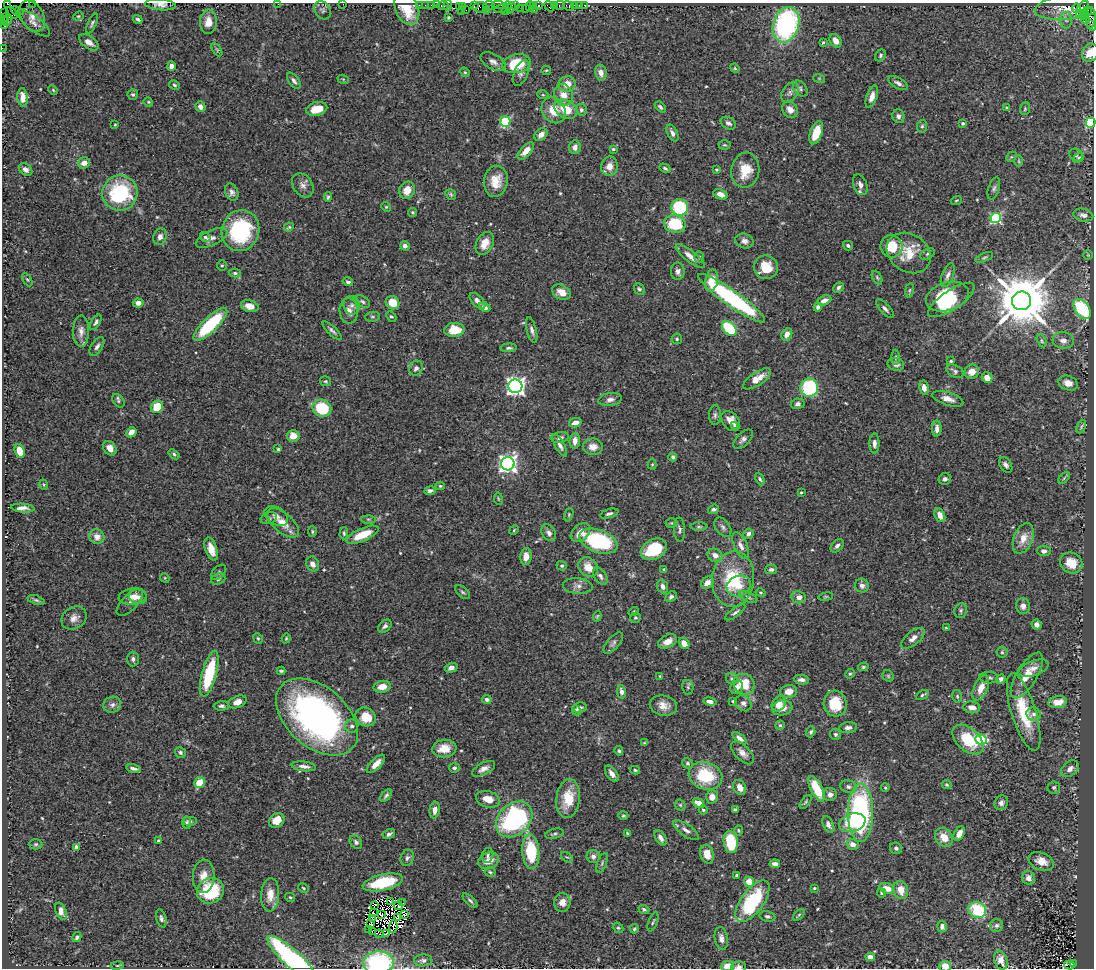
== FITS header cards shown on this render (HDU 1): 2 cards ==
NAXIS1  =                 1092
NAXIS2  =                  966

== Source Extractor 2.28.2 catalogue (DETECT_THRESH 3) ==
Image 1092 x 966 px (HDU 1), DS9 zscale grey, 1 PNG px = 1 image px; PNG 1096 x 970 px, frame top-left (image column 1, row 966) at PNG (2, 3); each listed source drawn as its Kron ellipse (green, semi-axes under 4 px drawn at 4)
Background 0.483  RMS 0.026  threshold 0.0786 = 3 sigma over >= 5 px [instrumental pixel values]
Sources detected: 547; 4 with non-positive FLUX_AUTO (blend fragments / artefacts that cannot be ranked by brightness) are neither listed nor drawn; of the other 543, the 500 brightest by FLUX_AUTO listed and drawn (43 fainter detections omitted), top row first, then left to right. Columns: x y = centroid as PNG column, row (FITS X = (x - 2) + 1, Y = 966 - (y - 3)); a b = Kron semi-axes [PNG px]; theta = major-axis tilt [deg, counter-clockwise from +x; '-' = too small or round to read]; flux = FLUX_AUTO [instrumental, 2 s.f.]
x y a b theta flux
33 3 2 2 - 2.2
7 4 3 2 - 59
278 4 2 2 - 2.7
343 4 2 2 - 20
160 5 15 5 -4 8.2
419 5 2 2 - 7.2
425 5 2 2 - 8.1
432 5 3 2 - 25
436 5 2 2 - 9.3
443 5 6 3 0 38
489 5 6 3 9 32
498 5 6 2 1 62
508 5 4 4 - 52
516 5 3 3 - 18
533 5 3 2 - 17
539 5 3 3 - 21
554 5 3 2 - 10
560 5 5 3 - 42
574 5 3 3 - 28
579 5 3 2 - 4.4
585 5 3 3 - 31
448 6 5 3 - 20
459 6 4 3 - 39
474 6 4 2 - 19
530 6 5 2 - 12
549 6 5 4 - 21
569 6 6 3 -30 21
463 7 4 3 - 7.1
481 7 7 5 -7 93
1069 7 35 12 6 36
1083 7 7 3 48 74
407 8 17 11 -67 53
501 8 8 3 12 20
511 8 6 3 58 23
521 8 2 2 - 4.6
525 8 2 2 - 12
1076 8 5 3 - 19
322 10 10 7 -56 4.7
466 10 2 2 - 10
486 10 2 2 - 18
534 10 3 2 - 1.9
1088 10 4 3 - 37
17 11 6 2 -22 21
462 11 2 2 - 6.5
505 11 3 2 - 32
4 13 2 2 - 3.5
12 13 7 3 -43 210
1080 13 3 2 - 15
1084 14 5 4 - 27
32 16 16 11 -62 12
78 16 5 4 - 2.3
448 17 3 3 - 2.2
4 18 3 2 - 7.8
1091 18 10 5 90 160
138 19 5 3 - 4
1085 19 5 2 - 7.7
7 20 6 3 67 11
1066 20 8 6 -87 6.1
3 21 3 2 - 19
208 22 12 8 87 17
33 23 20 7 -38 11
92 24 11 4 66 3.9
786 25 18 13 72 290
1092 25 5 3 - 60
5 26 3 2 - 22
836 41 7 5 -58 13
89 42 11 6 -36 11
823 42 3 2 - 1.9
2 48 2 2 - 5.5
217 50 8 3 -59 2.4
1090 53 9 8 - 27
881 55 6 5 - 3.3
493 62 13 7 -29 9.5
516 64 14 9 11 68
171 66 5 4 - 8.6
735 68 5 4 - 1.8
546 70 5 4 - 2.1
465 72 5 4 - 2.1
521 73 13 7 67 8.4
601 73 8 5 -78 11
819 78 6 4 -19 2.1
343 79 6 3 -18 1.9
294 81 9 5 -54 5.8
898 83 11 5 -27 7
567 84 8 7 - 20
174 85 6 4 -27 2.5
800 89 9 6 -54 4.5
53 90 5 3 - 1.8
790 92 11 7 54 8.1
133 95 5 5 - 3.5
543 95 5 3 - 1.8
563 95 11 9 -69 20
23 97 9 5 -85 16
872 97 11 5 72 11
148 102 5 4 - 1.9
200 107 5 5 - 8.9
660 107 6 4 -48 3.9
1006 107 4 3 - 1.8
317 109 10 7 13 28
566 109 12 8 -27 39
1025 109 6 4 70 2.1
554 110 14 11 -57 33
581 110 6 5 - 4.3
790 110 9 7 -50 14
898 116 7 6 - 6.2
505 122 5 5 - 130
728 123 8 6 -29 6.9
963 123 3 3 - 2.7
1090 123 5 5 - 120
115 125 3 2 - 1.7
922 126 6 5 - 3
672 133 9 5 -64 6.9
816 133 12 6 70 37
541 135 7 5 43 11
725 145 6 5 - 2.8
575 147 7 6 - 9.7
613 149 4 3 - 2.3
526 151 11 5 46 17
1076 155 7 6 - 4.1
1011 157 6 4 43 2.3
1079 158 6 4 36 2.5
1019 161 6 4 -90 2.1
84 163 6 5 - 12
609 166 10 8 78 16
665 168 6 3 -29 3.2
25 169 7 5 -36 7.6
716 169 3 3 - 2.8
745 170 18 14 81 39
496 181 16 12 81 31
303 185 13 9 -57 10
860 185 11 6 -70 8.2
994 188 11 5 72 5.1
407 190 9 7 67 21
232 192 9 6 -68 7
120 193 18 17 - 150
451 194 6 5 - 2.7
720 194 7 5 -23 13
328 197 4 3 - 2.3
956 200 6 3 20 1.8
386 207 5 4 - 2.2
680 207 8 8 - 110
413 212 5 4 - 2.3
1083 215 10 6 -12 6.9
996 218 5 5 - 210
675 224 11 9 -13 82
289 227 5 4 - 2.6
240 231 21 18 69 160
160 237 8 6 71 8.3
205 237 5 4 - 3.3
211 238 17 7 25 11
744 241 9 7 -20 8.5
485 243 12 8 64 21
405 246 5 4 - 6.5
848 246 5 4 - 3.6
891 246 11 11 - 44
909 253 23 18 -34 45
927 254 8 5 28 3
1088 255 4 4 - 1.7
690 256 18 5 -38 14
699 257 5 4 - 3
984 257 9 4 23 3.2
222 265 5 4 - 2.8
766 267 12 12 - 35
678 271 8 7 - 7.2
235 273 6 4 -14 3.3
948 275 12 5 69 7.8
877 277 7 4 -63 2.7
27 279 7 4 -61 2.6
712 280 11 6 78 24
348 282 5 4 - 4.1
838 287 5 4 - 4.3
639 289 6 5 - 3.7
909 290 7 4 81 2.7
561 292 10 7 -28 19
947 297 22 14 18 110
732 298 40 8 -35 280
824 300 7 4 22 9.3
951 300 27 9 34 72
477 301 10 5 -47 8.4
1021 301 9 9 - 13000
362 302 8 5 -32 4.1
138 303 5 4 - 8.9
393 303 7 6 - 32
352 305 9 8 - 9.1
250 306 9 5 -15 15
484 307 6 4 -26 7.7
818 307 4 4 - 5.2
885 309 12 5 -46 6.5
1082 309 11 7 -55 150
349 311 13 9 -88 13
391 316 6 4 -44 2.8
372 317 7 5 5 3.4
96 322 8 4 58 4.7
210 324 22 7 45 130
729 328 9 6 -46 100
454 330 10 7 2 41
532 330 13 5 -76 6.9
81 331 16 8 89 12
332 331 12 4 -44 5.3
787 334 6 5 - 13
677 339 5 5 - 2.7
1063 340 11 8 -6 11
1042 341 7 4 -61 2.9
97 346 10 5 57 6.5
509 348 8 4 3 3.6
896 357 7 3 89 2.7
951 361 3 3 - 2.1
896 364 8 6 -15 7.8
416 368 8 6 54 7.1
955 371 9 6 -31 5.4
972 372 7 7 - 17
987 378 5 5 - 16
757 379 16 6 33 27
325 381 5 5 - 2.5
1068 383 10 7 -21 15
515 386 7 7 - 840
809 388 9 9 - 130
924 388 7 5 -80 12
610 399 12 6 8 7.7
948 399 16 6 -17 13
118 401 7 5 -52 3.7
798 404 7 5 9 5.6
157 407 6 6 - 42
322 408 9 8 - 75
715 415 10 6 89 5.5
731 421 11 7 -50 18
575 423 6 4 13 11
735 425 4 3 - 2.5
1081 426 7 3 64 2.5
937 429 8 5 88 8.1
131 432 5 4 - 14
293 436 6 6 - 18
560 438 9 5 10 6.3
743 439 12 6 44 7.2
575 441 8 5 83 13
874 444 10 5 -90 7.7
560 445 13 4 -61 8
593 447 10 8 -2 15
110 448 8 6 -53 12
278 449 4 4 - 2.5
20 451 7 4 -71 30
174 454 6 4 -38 3.6
673 457 4 3 - 4.8
508 464 7 6 - 830
652 464 5 4 - 2
1006 465 8 5 -57 6.3
1064 478 7 4 46 2.7
760 479 6 4 -66 3.2
945 479 6 5 - 4.7
44 485 5 3 - 2
440 486 4 4 - 2.5
430 491 5 4 - 5.1
801 492 3 3 - 2
498 499 6 3 -81 1.7
23 508 12 4 -5 8.9
713 509 6 4 18 4.1
609 514 9 4 17 4.7
569 515 7 4 73 2.5
940 515 7 5 -66 16
276 516 13 8 -31 9.5
269 518 8 5 17 4.4
368 519 7 4 -1 2.9
283 523 19 9 -41 24
672 523 6 5 - 2.6
699 527 8 3 0 2.5
723 527 11 6 -53 6.3
679 529 12 5 -87 5.2
514 530 5 3 - 1.9
312 532 5 4 - 2.3
580 532 11 8 42 20
344 533 6 3 90 2.4
549 533 9 6 -58 7.5
748 534 5 5 - 6.2
362 535 17 6 23 35
97 537 7 7 - 14
1023 538 16 9 68 23
598 541 20 11 -19 170
741 546 14 6 -65 10
837 546 8 5 47 5
211 549 12 6 -71 19
654 549 14 10 28 74
1044 551 7 5 -9 7.2
715 555 8 6 -31 12
526 557 8 5 84 15
1071 563 11 10 - 35
312 564 8 6 -59 9.9
562 566 5 4 - 3.2
588 567 11 9 -47 26
664 569 3 3 - 3.6
771 569 6 4 1 5.4
218 572 9 5 46 3.8
600 576 10 6 -56 6
165 578 5 4 - 1.9
218 579 7 5 19 3.9
733 579 28 21 84 98
707 583 7 5 41 14
578 586 15 8 -4 10
662 586 7 5 -68 7.5
739 586 12 10 20 21
862 586 7 6 - 7.2
462 592 9 5 -38 3.9
760 593 5 4 - 2.2
133 597 14 8 8 15
138 597 9 7 -8 9.1
671 597 6 4 38 5.2
748 597 9 5 -25 5
799 597 7 6 - 8.9
826 597 7 3 9 1.9
36 600 9 4 -19 3.5
130 602 17 8 47 7.5
1023 606 8 7 - 8.8
961 611 7 6 - 4.1
634 612 5 4 - 2.3
735 612 12 4 36 5.4
597 616 5 4 - 2.2
74 618 13 10 33 12
635 618 5 5 - 2.8
1036 625 5 5 - 7.3
385 626 8 5 43 5.4
946 628 3 3 - 1.7
258 638 5 4 - 2.5
286 638 5 4 - 1.9
913 638 14 7 39 10
668 641 10 6 26 12
613 643 13 6 49 5.7
684 643 6 5 - 15
1002 652 5 5 - 3.1
133 659 7 6 - 5.1
863 667 5 4 - 2.6
451 668 6 4 16 7.2
1034 668 16 7 20 11
281 671 4 3 - 2.7
209 674 23 7 75 98
850 674 5 4 - 2.1
1027 675 26 10 58 32
660 676 3 3 - 1.8
888 676 6 5 - 2.7
989 678 9 5 -2 4.8
732 679 6 5 - 4.4
1001 679 5 4 - 6.8
801 680 8 4 -7 7.2
744 684 11 10 - 44
382 687 9 6 9 18
688 687 7 5 -79 3.6
737 687 7 6 - 8.6
981 688 13 7 66 19
789 691 8 6 8 20
621 692 7 4 -79 7.1
922 695 7 4 28 3.2
957 696 6 5 - 2.9
487 699 5 4 - 6.5
733 701 4 3 - 2.1
237 702 9 6 21 15
710 702 7 4 -13 8.2
1058 702 9 6 7 21
743 703 9 7 -45 7.6
779 704 8 6 54 18
835 704 13 11 -75 54
112 705 9 8 - 7.8
222 706 7 5 3 4.3
663 706 14 10 -12 17
972 707 8 6 -5 12
579 708 7 5 7 6
782 708 10 7 10 15
576 710 5 4 - 3.4
1024 712 40 12 -73 80
1034 714 7 6 - 5.4
317 717 47 30 -41 620
366 717 10 9 - 33
780 725 4 4 - 2.4
352 726 6 6 - 5.2
848 728 9 5 8 7.2
811 732 5 4 - 3.6
836 734 6 5 - 3.9
740 738 8 4 -37 8.4
968 739 18 11 -42 63
981 740 6 5 - 140
645 743 4 3 - 2.3
444 749 12 8 7 29
619 751 5 4 - 3.6
180 753 6 5 - 4.1
742 753 14 7 -44 11
687 763 6 5 - 3.1
376 764 12 5 45 15
304 766 12 5 -7 10
134 768 7 3 -12 5.8
454 768 5 4 - 3.6
484 769 13 6 28 10
1070 769 10 7 40 8.3
635 770 5 3 - 2.9
612 774 9 5 -55 11
705 776 17 13 -18 84
199 782 6 5 - 27
947 785 5 4 - 2.5
740 787 8 6 -60 13
848 787 8 6 -15 5.9
1054 787 6 6 - 3.1
885 788 4 3 - 1.8
817 789 14 5 -64 57
830 795 6 6 - 8.5
386 796 7 3 49 3.9
712 797 7 6 - 14
488 799 12 8 -15 23
568 799 19 12 83 43
806 802 8 4 52 2.7
698 803 6 4 -33 20
1001 803 7 6 - 6.6
680 805 6 5 - 2.8
735 809 4 3 - 3.7
435 810 8 5 83 9.5
703 810 4 4 - 2.7
860 813 29 12 -90 360
623 816 5 4 - 2.5
514 819 20 15 43 280
277 820 8 6 38 23
190 821 7 5 0 3.7
187 823 6 4 -88 2.7
852 823 14 9 17 39
828 824 9 5 -63 7.6
686 830 15 6 -34 10
738 830 5 4 - 2.6
627 833 4 3 - 2.5
959 833 8 5 62 15
389 834 6 4 29 4.2
554 834 9 5 15 3.7
944 837 10 8 -50 25
661 838 8 5 -57 7.8
158 841 4 3 - 2.5
356 842 7 5 -53 5.1
731 842 11 7 -83 75
36 844 7 5 0 2.9
853 844 6 5 - 14
76 847 4 4 - 6.2
896 848 6 5 - 4.4
531 852 17 8 -86 93
707 854 9 6 -76 23
487 856 7 5 77 4.7
593 856 7 6 - 8.2
567 857 7 3 -34 2.4
407 858 8 6 71 5
488 861 11 8 22 19
1041 861 13 8 -22 19
602 863 10 4 70 3.8
775 864 5 4 - 8.1
490 872 5 4 - 2.8
737 875 3 3 - 4.3
204 876 16 11 86 21
1028 878 7 6 - 9.6
383 882 20 8 13 89
749 882 5 5 - 24
303 888 6 4 -29 2
814 888 4 3 - 2.2
887 888 7 5 -17 23
901 890 9 7 -75 21
210 891 14 12 32 93
881 893 5 3 - 2.3
270 895 17 9 86 22
290 897 5 4 - 2.2
470 901 9 4 -43 4.5
752 901 24 11 54 140
390 902 3 3 - 3.6
562 902 9 8 - 15
403 903 3 2 - 3
374 906 3 2 - 2
398 906 4 3 - 2.4
644 909 5 4 - 3.8
977 910 9 8 - 91
61 911 9 5 -67 13
373 913 2 2 - 2.1
381 915 3 2 - 1.7
405 915 3 2 - 2.3
799 915 7 3 45 2.3
767 916 8 5 -11 4.3
161 918 9 5 -75 4.9
372 918 4 2 - 2.2
397 918 4 2 - 2.4
653 922 10 3 70 2.9
371 924 3 2 - 3.4
942 926 6 4 85 6.4
996 926 6 6 - 5.9
393 927 6 2 81 3.7
618 928 5 4 - 2.9
634 929 5 4 - 3
369 930 3 2 - 3.7
372 932 4 2 - 1.9
379 934 4 3 - 4.7
386 934 4 2 - 3
77 937 5 4 - 4.8
721 938 11 6 -80 9.6
870 957 4 4 - 11
293 959 33 8 -42 410
423 960 9 6 2 5.7
1001 960 10 6 -71 14
378 962 15 11 2 210
1073 963 3 2 - 40
117 965 6 3 9 1.9
1069 965 5 3 - 200
727 966 6 5 - 26
945 966 6 5 - 16
738 967 7 5 2 6.9
At the frame edge (FLAGS 8, measured only in part): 15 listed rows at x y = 33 3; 7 4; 278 4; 343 4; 160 5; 3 21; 1092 25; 2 48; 1090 53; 1090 123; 293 959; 378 962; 727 966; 945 966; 738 967
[43 fainter detections neither listed nor drawn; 4 non-positive-flux detections neither listed nor drawn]